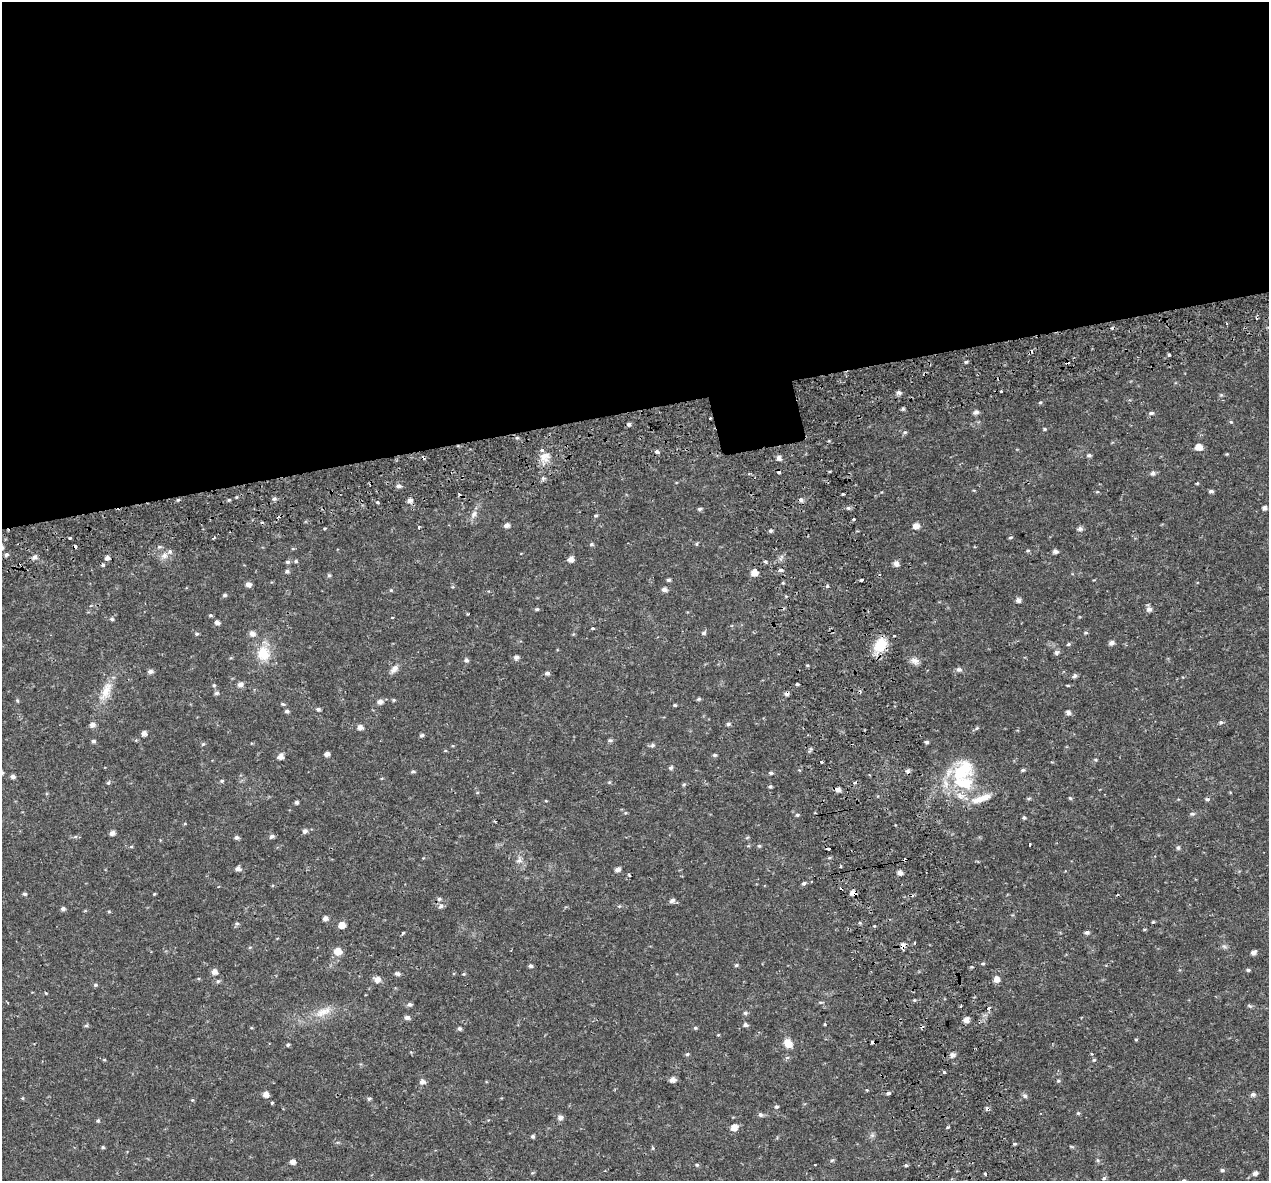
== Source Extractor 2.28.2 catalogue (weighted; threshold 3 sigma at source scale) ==
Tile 2 of 4 x 4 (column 2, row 1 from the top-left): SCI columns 1320-2586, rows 3698-4876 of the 5174 x 4987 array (HDU 1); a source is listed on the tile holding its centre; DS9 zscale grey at full resolution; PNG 1271 x 1183 px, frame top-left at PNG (2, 2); no overlay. Shown black and unused: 35% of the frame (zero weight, under 2 of 3 exposures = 5% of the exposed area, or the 3 px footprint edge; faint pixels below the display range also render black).
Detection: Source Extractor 2.28.2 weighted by HDU 2 'WHT'; one run over the whole footprint, this tile lists its part. Background 0.0266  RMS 0.0031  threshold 0.0138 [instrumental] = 3 sigma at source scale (4.5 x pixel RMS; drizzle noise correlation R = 1.50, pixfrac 1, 0.0396/0.0396 arcsec/px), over >= 5 px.
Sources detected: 279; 23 cosmic-ray / hot-pixel residue — not listed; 5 inside a brighter listed object's ellipse — not listed separately; the other 251 listed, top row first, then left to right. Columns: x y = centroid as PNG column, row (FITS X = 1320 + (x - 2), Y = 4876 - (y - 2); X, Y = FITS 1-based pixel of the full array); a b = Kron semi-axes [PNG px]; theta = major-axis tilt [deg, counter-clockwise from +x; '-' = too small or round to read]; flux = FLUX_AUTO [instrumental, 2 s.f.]
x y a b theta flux
1169 355 3 3 - 0.45
966 362 4 4 - 0.38
1001 392 3 3 - 2
899 393 5 5 - 0.96
1221 395 5 4 - 0.39
1040 402 5 3 - 0.35
903 409 5 4 - 0.45
976 412 6 5 - 0.95
1151 413 7 5 9 0.62
1231 422 5 4 - 0.33
629 424 5 4 - 0.68
1045 429 4 4 - 0.35
905 432 5 5 - 0.44
517 438 6 4 -17 0.44
1199 447 7 6 - 2.5
657 452 6 5 - 0.67
1227 454 4 4 - 0.25
1089 455 5 4 - 0.61
545 457 14 12 50 3.1
779 458 5 5 - 1.4
1153 473 6 5 - 0.85
1197 483 5 3 - 0.26
398 486 7 4 1 0.83
1211 491 5 4 - 0.68
1097 492 5 3 - 0.29
843 494 3 3 - 0.75
274 499 5 5 - 0.64
178 500 5 3 - 0.34
229 500 4 4 - 0.34
410 500 6 6 - 1.1
801 500 6 5 - 0.86
378 502 4 3 - 0.45
848 508 5 5 - 0.6
1264 508 5 4 - 0.82
700 509 6 4 3 0.56
474 514 11 7 63 1.5
596 515 5 3 - 0.34
854 519 3 3 - 0.8
506 525 6 5 - 1.2
916 526 6 5 - 2.3
418 527 3 3 - 1
1080 529 6 5 - 0.95
771 531 5 4 - 0.52
1010 537 5 4 - 0.43
70 538 3 3 - 0.78
213 538 3 2 - 0.53
591 544 5 5 - 0.5
697 544 5 3 - 0.34
1028 550 6 4 1 0.33
1055 551 5 4 - 0.97
170 552 3 3 - 2.1
6 555 5 5 - 0.63
164 556 8 6 -70 1.2
35 557 7 5 63 1.1
107 558 6 5 - 1.1
571 559 6 6 - 1.5
296 561 5 5 - 0.4
765 561 5 3 - 0.42
288 562 5 5 - 0.64
896 564 6 5 - 1.5
780 570 6 4 -19 0.56
287 571 6 5 - 0.63
754 571 8 5 81 3.9
329 575 5 4 - 0.45
669 580 5 4 - 0.55
861 580 4 2 - 0.48
248 584 6 5 - 1.3
827 586 5 3 - 0.37
664 589 6 5 - 1.2
391 590 4 4 - 0.35
225 595 6 4 1 0.51
1018 600 5 5 - 1.1
537 609 6 4 12 0.44
1149 609 8 6 -37 1.2
467 614 3 2 - 0.35
210 615 5 4 - 0.39
392 618 3 3 - 0.94
112 619 6 5 - 0.52
217 622 6 5 - 1.1
593 628 4 3 - 0.35
704 633 6 5 - 0.58
1086 633 6 4 18 0.37
197 634 5 4 - 0.42
252 634 7 6 - 1.4
1112 643 5 5 - 1.2
1068 644 6 4 23 0.41
880 645 19 14 50 6.9
1057 652 7 5 28 0.75
263 653 21 18 -89 6.9
516 657 6 5 - 0.98
466 660 6 5 - 0.69
915 661 12 8 -16 1.6
394 669 13 7 44 1.5
959 669 7 6 - 0.93
150 671 6 5 - 0.92
547 673 6 5 - 0.76
1075 676 6 5 - 0.85
240 684 6 6 - 1.3
214 685 5 4 - 0.4
797 685 4 3 - 1.5
106 691 30 12 66 5.4
217 693 5 5 - 0.63
786 694 5 4 - 0.86
699 699 6 4 20 0.41
394 700 4 4 - 0.33
17 701 6 4 -68 0.38
380 702 7 6 - 1.2
283 704 5 4 - 0.39
675 705 4 3 - 0.35
318 709 5 4 - 0.58
287 711 5 4 - 0.62
1068 713 6 5 - 0.85
1221 722 6 5 - 0.55
728 724 5 5 - 0.55
92 725 6 6 - 1.3
360 727 6 5 - 1.4
977 728 6 4 45 0.4
144 733 5 4 - 1.4
422 735 6 4 20 0.58
610 740 6 4 -7 0.59
93 741 5 4 - 0.56
926 742 4 4 - 0.55
203 744 5 4 - 0.36
653 745 7 5 31 0.67
327 754 5 4 - 1.3
715 755 5 4 - 0.49
280 756 6 5 - 1.7
1096 760 5 4 - 0.32
671 768 5 5 - 0.62
1023 770 5 4 - 0.48
908 771 6 5 - 0.76
961 771 40 27 30 18
413 772 5 4 - 0.52
771 773 5 4 - 0.48
13 777 5 4 - 0.95
222 781 5 4 - 0.39
609 782 5 4 - 0.36
108 783 6 4 53 0.43
684 784 6 4 19 0.37
770 786 5 5 - 0.43
838 790 6 4 -14 1.4
1029 798 6 3 19 0.41
1070 798 5 4 - 0.37
980 799 25 10 17 4.4
1207 799 6 4 -1 0.53
296 802 4 4 - 0.67
625 813 5 3 - 0.27
1192 814 6 5 - 0.6
797 815 5 4 - 0.43
1024 818 4 4 - 0.47
305 831 6 6 - 0.92
112 833 5 5 - 1.2
272 836 6 5 - 0.78
237 837 5 5 - 0.82
1030 844 3 3 - 0.67
759 846 5 5 - 0.38
131 847 5 3 - 0.33
1178 848 6 6 - 0.59
519 861 9 7 30 1.1
238 869 6 5 - 1.2
617 870 7 5 27 1
899 873 5 4 - 1.5
804 883 6 4 17 0.52
853 893 6 5 - 1.8
25 894 4 4 - 0.58
154 894 4 3 - 0.29
439 899 6 5 - 0.58
672 900 8 5 35 0.83
441 906 7 6 - 0.84
619 906 4 4 - 0.33
63 909 5 5 - 0.83
109 912 4 4 - 0.35
325 918 5 5 - 1.2
1153 922 4 4 - 0.3
237 923 6 5 - 0.54
342 925 5 5 - 3.4
1087 932 5 4 - 0.79
403 933 5 3 - 0.3
914 942 3 2 - 0.43
903 945 6 5 - 1.7
1224 946 7 4 -19 0.58
250 947 5 3 - 0.32
338 951 7 7 - 3.6
1253 953 6 5 - 1.1
983 964 6 3 8 0.37
736 965 5 4 - 0.41
530 966 5 4 - 0.66
1248 970 6 4 -1 0.53
214 972 5 5 - 1.8
397 974 6 4 -4 0.87
464 974 5 4 - 0.31
377 979 7 5 -5 2.1
997 979 6 6 - 2.1
218 981 6 5 - 0.49
95 985 5 4 - 0.43
46 993 4 4 - 0.25
820 1002 6 3 -1 0.36
410 1004 6 5 - 0.74
1249 1006 7 3 -45 0.37
988 1008 3 3 - 2.7
323 1012 26 10 26 4.4
745 1013 6 5 - 0.54
407 1017 6 5 - 1
966 1020 6 5 - 1.8
825 1024 4 3 - 0.27
745 1025 5 4 - 0.8
86 1026 6 4 1 0.43
695 1028 5 4 - 0.38
459 1029 5 4 - 0.6
718 1035 4 3 - 0.22
1136 1039 5 3 - 0.28
873 1042 4 3 - 1.1
788 1043 11 9 -53 2.8
34 1044 3 2 - 0.21
288 1045 4 4 - 0.45
687 1054 5 4 - 0.48
952 1055 6 5 - 1.3
104 1060 5 3 - 0.3
1094 1060 5 4 - 0.34
944 1072 3 3 - 1.3
673 1080 6 5 - 1.7
1058 1081 5 4 - 0.4
422 1082 7 6 - 1.2
888 1093 5 4 - 0.63
266 1094 6 5 - 1.9
1253 1094 7 6 - 0.75
1025 1096 6 5 - 0.72
22 1098 5 4 - 0.29
369 1099 6 4 29 0.46
192 1100 5 4 - 0.33
272 1103 3 3 - 0.71
776 1107 5 5 - 0.53
1078 1113 5 4 - 0.37
760 1115 6 5 - 0.65
560 1117 7 6 - 1.1
98 1121 5 4 - 0.4
734 1127 7 6 - 2.6
947 1127 4 3 - 0.51
872 1135 6 6 - 0.67
533 1136 5 4 - 0.5
1015 1144 5 3 - 0.42
103 1147 4 3 - 0.41
832 1160 6 5 - 0.44
292 1162 5 5 - 1.6
697 1165 5 5 - 0.43
906 1165 4 4 - 0.42
1222 1170 6 4 -14 0.5
1255 1173 5 5 - 0.96
985 1174 3 3 - 1.3
1104 1178 6 5 - 0.55
1184 1180 5 4 - 0.31
Overlapping masked pixels (flux is a lower limit): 5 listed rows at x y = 880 645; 786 694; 853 893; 903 945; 873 1042
Isophote crosses this tile's border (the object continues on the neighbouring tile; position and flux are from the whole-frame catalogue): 1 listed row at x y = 1184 1180